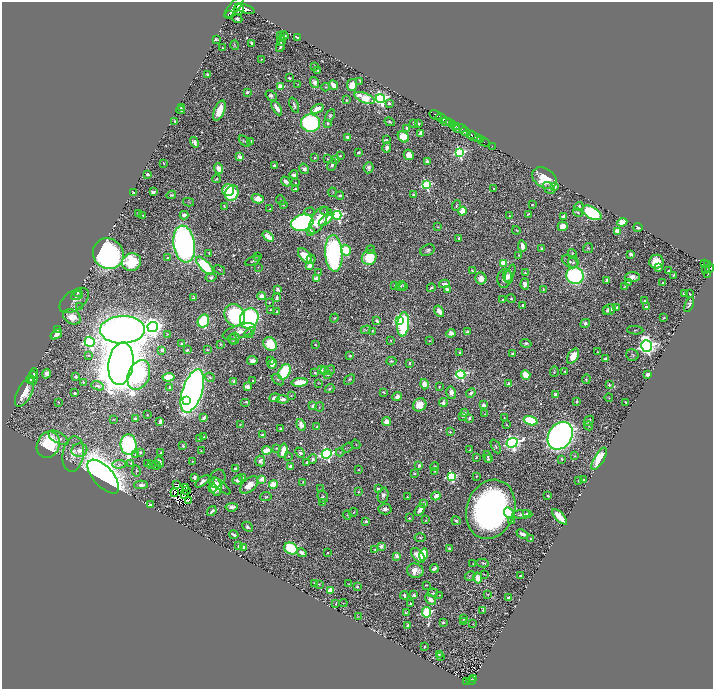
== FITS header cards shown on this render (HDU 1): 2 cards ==
NAXIS1  =                 1422
NAXIS2  =                 1373

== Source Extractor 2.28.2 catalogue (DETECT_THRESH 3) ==
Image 1422 x 1373 px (HDU 1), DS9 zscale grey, zoomed out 1/2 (1 PNG px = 2 x 2 image px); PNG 715 x 691 px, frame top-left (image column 2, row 1373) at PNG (2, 2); each listed source drawn as its Kron ellipse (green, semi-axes under 4 px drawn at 4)
Background 0.419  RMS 0.012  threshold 0.0363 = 3 sigma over >= 5 px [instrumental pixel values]
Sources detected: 785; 70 cannot appear on this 1/2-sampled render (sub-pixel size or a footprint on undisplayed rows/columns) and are neither listed nor drawn; of the other 715, the 500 brightest by FLUX_AUTO listed and drawn (215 fainter detections omitted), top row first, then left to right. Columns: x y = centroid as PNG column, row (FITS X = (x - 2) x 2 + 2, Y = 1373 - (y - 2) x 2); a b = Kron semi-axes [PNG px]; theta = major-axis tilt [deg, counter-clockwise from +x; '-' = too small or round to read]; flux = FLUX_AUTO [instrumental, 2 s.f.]
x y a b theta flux
234 7 14 5 49 2400
245 9 10 4 -19 1800
239 10 5 5 - 960
230 15 3 1 - 230
237 19 5 3 - 7.9
281 36 3 2 - 2.6
284 36 4 3 - 4.9
298 37 3 2 - 6.8
216 39 4 2 - 4.3
281 41 5 2 - 7.4
251 43 3 2 - 4.8
235 45 5 3 - 3.2
281 46 6 3 62 8.6
222 48 2 2 - 3.3
261 59 2 2 - 2
315 66 2 2 - 2.7
318 70 3 2 - 2.2
207 75 4 3 - 3.7
289 78 4 2 - 3.5
360 81 4 2 - 2.6
314 82 6 4 -73 20
298 85 3 2 - 2
333 85 5 3 - 24
352 85 6 5 - 34
280 87 3 3 - 99
326 87 4 2 - 1.8
247 92 2 2 - 18
271 96 6 4 -39 8.4
365 98 11 5 -21 72
380 99 5 4 - 850
346 100 4 4 - 3
389 103 2 2 - 14
294 105 8 3 -68 6.8
181 107 2 2 - 2.3
277 108 8 3 -61 31
317 109 6 3 25 42
181 110 4 3 - 5.9
219 111 11 5 68 52
330 115 6 4 62 4.5
436 115 6 3 -29 690
441 118 6 2 -26 660
175 121 3 2 - 2.9
390 122 5 3 - 3.9
446 122 4 2 - 220
310 123 9 8 - 360
328 123 4 3 - 3.8
414 123 3 2 - 3.4
449 123 2 1 - 54
418 124 2 2 - 18
452 124 3 2 - 310
456 126 3 2 - 140
407 128 3 2 - 7.2
460 128 7 2 -2 450
465 132 5 2 - 1100
420 133 4 3 - 11
471 135 2 2 - 210
347 137 3 3 - 11
403 137 6 5 - 88
475 137 8 2 -23 520
480 139 3 1 - 100
386 140 2 2 - 21
245 141 7 3 -42 2.1
195 142 5 3 - 12
251 142 2 2 - 12
483 142 7 2 -27 110
492 146 2 1 - 16
387 147 5 3 - 12
359 152 3 2 - 5.8
459 152 4 4 - 470
409 155 5 5 - 31
340 156 3 3 - 4.1
239 157 3 3 - 18
315 158 2 2 - 4.3
327 159 3 2 - 1.9
336 160 3 3 - 3.3
427 161 4 3 - 7.9
164 163 2 2 - 1.8
274 165 4 3 - 4.5
332 165 6 4 62 8.8
219 168 5 4 - 25
369 168 5 5 - 8.2
304 169 5 4 - 9.6
148 174 3 2 - 6.2
294 175 4 3 - 14
544 178 13 9 -31 75
217 179 4 3 - 2.9
286 181 5 4 - 10
296 183 2 2 - 2.3
426 185 4 4 - 340
554 186 4 3 - 24
295 188 2 2 - 2.4
493 188 2 2 - 2.1
549 188 7 4 -43 6.1
228 190 6 6 - 68
133 192 2 2 - 2.8
153 192 2 2 - 34
333 192 4 4 - 2.7
232 193 8 6 67 160
171 195 5 3 - 3.7
414 195 3 2 - 8.3
340 196 4 3 - 8.5
258 199 6 4 -15 28
281 200 5 3 - 2.9
189 202 5 2 - 1.9
283 205 3 3 - 3.3
456 205 5 3 - 2.9
532 205 3 2 - 2.2
224 206 4 2 - 2.3
579 206 4 3 - 4.9
269 209 3 2 - 1.8
462 211 4 4 - 44
310 212 5 3 - 3.6
326 212 6 4 -18 4.1
578 212 5 4 - 5.1
592 213 10 6 -32 320
138 214 2 2 - 3.8
528 214 3 2 - 2.5
184 215 4 3 - 17
337 215 4 4 - 530
143 216 2 2 - 2.2
510 216 3 2 - 2.1
563 216 3 2 - 9.6
326 219 9 4 42 39
318 220 15 7 61 82
622 222 5 4 - 51
302 223 11 8 14 810
563 226 5 5 - 33
438 227 3 2 - 2
638 228 4 2 - 9.4
516 230 4 2 - 2
618 231 3 3 - 76
311 232 4 3 - 24
268 237 6 3 -41 41
459 238 2 2 - 9.1
184 244 19 10 -81 1300
522 246 6 3 -79 17
588 248 5 5 - 3.3
542 249 3 3 - 4.1
346 250 5 4 - 94
371 250 4 3 - 3.1
428 250 7 5 24 7.2
209 253 3 3 - 2
334 253 18 8 -86 530
108 254 16 15 - 990
572 254 5 4 - 3.5
631 254 4 3 - 12
519 255 3 2 - 2.3
257 256 4 3 - 2
305 256 9 5 -50 73
168 258 3 3 - 6.1
369 258 7 7 - 95
311 259 4 3 - 5.2
253 261 8 3 26 5
132 262 9 8 - 150
570 262 8 5 -28 7.8
573 262 6 5 - 6.9
656 262 7 7 - 60
504 263 3 3 - 120
704 264 4 2 - 110
707 265 2 2 - 68
205 266 12 5 -45 180
310 266 3 2 - 59
258 267 4 2 - 1.8
659 268 3 2 - 44
710 268 5 4 - 520
706 269 2 1 - 26
219 270 6 2 -33 2.5
669 270 3 2 - 3.1
472 271 3 2 - 2.8
318 272 4 3 - 2
510 273 9 4 69 8.4
525 273 3 3 - 3.5
707 274 4 2 - 47
674 275 3 2 - 3.2
575 276 8 8 - 430
211 277 5 4 - 6.9
508 277 7 4 -72 9.5
632 277 7 5 2 17
481 278 6 5 - 20
505 278 9 7 77 24
317 279 3 3 - 22
607 280 4 3 - 9.6
629 282 3 2 - 4.6
662 283 2 2 - 3.4
444 284 5 4 - 9.4
525 284 5 4 - 18
394 286 3 2 - 2.4
401 286 5 3 - 3.9
404 286 2 2 - 4.5
624 287 3 2 - 2.3
431 288 4 3 - 4
278 289 3 2 - 12
447 289 4 3 - 11
543 289 4 2 - 2.4
78 293 5 3 - 3.6
684 294 2 2 - 12
690 294 2 2 - 3.4
77 296 6 3 15 2.8
262 296 4 3 - 21
194 298 3 2 - 6
276 298 4 3 - 12
511 299 4 3 - 3
74 300 17 9 36 23
502 300 2 2 - 2.9
644 301 3 2 - 4.7
269 302 3 3 - 2
689 304 8 3 65 7.3
523 305 2 2 - 4
79 307 4 4 - 5.4
617 307 3 3 - 5.3
646 307 2 2 - 25
270 310 2 2 - 2.6
609 310 6 5 - 12
439 311 6 4 -58 18
607 311 4 3 - 3.9
277 312 3 3 - 1.9
235 315 12 9 -58 300
72 317 9 7 -31 46
249 318 10 9 - 430
334 318 5 3 - 2.5
664 318 3 2 - 3.1
400 320 3 3 - 360
203 321 7 5 63 170
377 321 4 3 - 7.6
585 323 5 4 - 5.4
403 324 12 6 84 320
153 327 5 5 - 2200
57 330 2 2 - 1.9
122 330 22 14 1 3100
366 330 5 3 - 2.7
635 330 8 4 -4 3.6
373 331 4 2 - 3.2
239 332 17 6 17 26
467 332 3 3 - 6.3
451 333 5 4 - 17
56 334 6 3 36 17
167 334 2 2 - 1.7
249 334 4 3 - 3.3
234 338 6 5 - 5.2
232 339 5 2 - 2
391 340 2 2 - 2.5
429 341 3 2 - 2.3
90 342 5 5 - 470
181 343 2 2 - 4.2
526 343 6 3 -16 5.6
220 344 3 2 - 1.9
270 344 7 6 - 79
315 345 2 2 - 2
646 346 6 5 - 1700
162 350 2 2 - 23
187 350 3 3 - 5.9
207 350 3 2 - 2.5
460 352 3 2 - 6.7
598 352 4 3 - 2
513 354 4 3 - 5.9
88 355 3 3 - 1.7
632 355 6 5 - 4.3
350 356 3 3 - 3.5
573 356 8 5 59 40
606 359 3 2 - 8.9
252 360 5 4 - 13
271 360 3 2 - 3.2
391 361 5 3 - 4.8
409 363 2 2 - 6.3
121 364 21 12 82 9800
272 364 5 3 - 24
321 370 4 3 - 5.7
330 370 5 2 - 1.9
325 371 3 3 - 1.8
565 371 2 2 - 1.8
284 372 8 5 60 140
554 372 5 3 - 2.7
34 373 5 3 - 4.5
315 373 3 2 - 2.2
46 374 5 4 - 12
327 374 4 2 - 2.4
461 374 4 4 - 470
648 374 4 3 - 12
139 375 15 10 67 260
526 375 5 3 - 48
76 377 3 3 - 5.7
168 377 6 4 7 83
210 377 5 3 - 4.3
33 378 7 4 -89 12
30 379 4 3 - 2.5
349 379 6 3 42 5
586 379 5 2 - 3.2
278 380 7 4 -43 4.9
234 381 4 2 - 5
253 381 3 2 - 2.5
84 382 4 3 - 3.2
300 382 8 3 6 81
319 383 3 3 - 1.7
424 384 5 4 - 22
508 384 3 2 - 5.9
609 385 2 2 - 9.1
98 386 6 4 -20 11
170 387 4 3 - 4
247 387 3 3 - 20
439 387 3 3 - 3.1
330 389 5 3 - 4.4
192 391 22 10 72 2500
25 392 16 7 63 52
383 392 3 2 - 3.9
75 393 2 2 - 5.7
451 393 6 5 - 15
471 393 5 3 - 7.6
555 394 3 2 - 8
291 396 3 3 - 2
397 397 5 3 - 16
274 398 5 4 - 12
609 398 4 3 - 1.9
283 399 6 3 -5 11
186 400 4 3 - 130
577 401 2 2 - 7.7
59 402 3 2 - 1.9
246 402 5 3 - 3.2
626 402 2 2 - 3.9
443 403 4 4 - 11
420 405 7 6 - 39
484 405 4 4 - 9.7
313 406 3 2 - 16
319 407 5 2 - 1.8
464 413 4 3 - 9.4
485 414 4 3 - 1.7
147 415 3 2 - 1.9
462 417 4 2 - 2
204 418 4 3 - 8.9
469 418 3 2 - 7.8
504 418 3 2 - 1.7
113 419 4 3 - 2.1
135 419 2 2 - 28
160 421 4 3 - 13
531 421 7 4 -19 210
589 421 6 2 45 5
387 422 4 4 - 25
240 425 3 2 - 1.8
301 425 6 4 -70 16
507 425 4 3 - 2.2
589 426 5 3 - 2
317 427 4 3 - 2.5
280 429 3 2 - 4.2
450 432 3 3 - 3.5
262 434 2 2 - 3.7
560 436 15 11 56 1900
204 437 3 3 - 1.8
58 438 11 5 -30 14
200 439 3 2 - 4.4
512 443 5 4 - 1200
356 444 5 2 - 1.9
48 445 13 11 66 190
129 445 10 8 -84 670
183 446 4 3 - 5.1
496 446 7 3 -63 4.3
347 447 6 3 35 2.7
276 448 3 3 - 2.4
79 450 8 6 10 19
267 450 4 3 - 55
470 450 4 2 - 3.1
201 451 3 2 - 2
283 451 7 3 76 32
140 452 3 3 - 5.4
340 452 4 3 - 2.1
161 453 3 2 - 2.3
300 453 5 3 - 6.2
73 454 18 10 80 32
327 454 5 4 - 750
135 455 4 3 - 2.8
288 456 3 2 - 1.8
574 456 3 2 - 1.9
476 457 2 2 - 5
488 457 6 3 -74 5.9
313 459 5 4 - 6.3
488 459 4 3 - 4.3
562 459 3 2 - 2.5
599 459 12 5 60 75
192 461 2 2 - 1.9
260 461 5 5 - 10
159 462 5 3 - 12
306 462 4 2 - 2.3
131 463 3 2 - 2.2
119 464 7 4 3 7.7
148 464 3 3 - 3.4
151 464 2 2 - 5
156 465 4 3 - 2.2
290 466 2 2 - 19
419 466 3 2 - 10
434 467 5 3 - 3.6
235 469 3 3 - 8
359 470 2 2 - 2.2
136 471 5 3 - 2.8
435 471 3 3 - 3.5
415 473 4 3 - 3.3
451 476 4 4 - 320
476 476 2 2 - 1.8
103 477 21 10 -48 4400
195 477 3 3 - 8.6
243 478 2 2 - 8.4
217 479 9 7 60 9
262 479 4 3 - 30
238 480 5 4 - 16
579 480 3 2 - 6.2
584 480 3 2 - 2.3
202 481 8 3 39 13
303 482 3 2 - 2.4
177 484 3 2 - 9.3
273 484 4 4 - 55
141 485 7 4 2 13
249 485 11 6 42 28
222 486 11 3 -43 5.7
185 487 3 2 - 7.1
216 487 9 5 -79 40
213 488 4 3 - 14
321 489 4 3 - 1.8
378 489 2 2 - 8.7
187 491 2 1 - 4.5
358 492 3 2 - 2.1
174 493 2 1 - 2.1
185 495 2 1 - 2
383 495 7 5 77 9.3
436 496 4 3 - 21
548 496 3 2 - 4
266 497 5 4 - 3.8
323 497 6 5 - 5.6
407 497 2 2 - 2.5
189 500 3 2 - 6.8
323 502 3 2 - 2.1
150 504 4 2 - 6.5
423 504 4 3 - 10
232 507 6 3 6 11
385 509 6 5 - 12
491 509 30 24 70 1200
420 510 6 3 54 17
212 511 5 2 - 8.7
354 512 4 3 - 2.5
509 513 6 4 -52 51
527 513 4 3 - 9.6
522 514 10 4 1 14
347 515 4 3 - 3
559 517 10 4 -46 53
409 518 2 2 - 5.7
426 520 3 2 - 2.1
366 521 2 2 - 15
456 521 5 4 - 5.1
511 521 4 3 - 5.8
248 527 6 4 -46 6.4
522 534 6 3 -22 14
234 535 4 2 - 7.9
420 538 5 2 - 2.9
531 539 3 2 - 2
238 546 3 2 - 3.5
381 546 3 3 - 18
244 547 3 3 - 14
291 548 7 5 -29 210
449 548 3 2 - 3.3
375 549 2 2 - 3.6
302 553 5 4 - 10
327 553 2 2 - 2.1
423 554 6 4 77 88
418 555 9 5 -50 34
397 556 2 2 - 47
483 563 6 3 -11 3.8
473 564 3 2 - 2.3
434 568 4 2 - 8.7
415 571 8 7 - 28
484 574 2 2 - 2
521 575 3 2 - 3.2
470 576 5 4 - 3.8
478 578 6 4 -79 24
315 584 4 3 - 8.9
319 584 3 3 - 2.1
348 584 3 2 - 1.8
427 585 3 2 - 2.8
357 587 3 2 - 4.6
330 590 4 4 - 36
432 593 5 3 - 4.4
488 594 3 3 - 2.1
404 595 4 2 - 8.8
414 595 3 2 - 7.5
439 595 3 3 - 1.9
509 598 3 2 - 17
430 600 6 4 -42 17
343 603 4 2 - 1.8
336 604 3 3 - 2.9
410 604 2 2 - 4.8
483 610 3 2 - 3.9
426 612 5 4 - 360
406 613 4 3 - 4.5
358 617 4 2 - 1.8
464 618 3 2 - 10
443 622 3 3 - 4.1
463 622 3 2 - 2.8
473 624 3 2 - 1.7
408 625 3 2 - 5.8
424 646 2 2 - 4
439 655 3 2 - 2.8
440 657 3 2 - 2
473 678 2 1 - 8.5
466 681 4 2 - 71
471 681 5 2 - 99
At the frame edge (FLAGS 8, measured only in part): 1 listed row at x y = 710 268
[215 fainter detections neither listed nor drawn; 70 sub-pixel or undisplayed-footprint detections neither listed nor drawn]